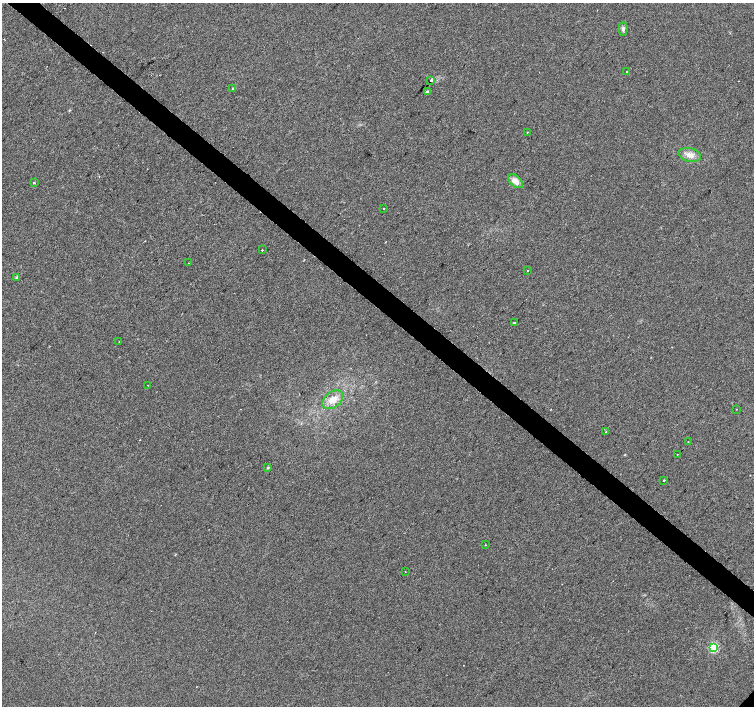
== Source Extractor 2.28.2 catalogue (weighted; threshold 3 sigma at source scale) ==
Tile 11 of 4 x 4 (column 3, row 3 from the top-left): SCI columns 3006-4508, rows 1579-2985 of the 6021 x 6033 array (HDU 1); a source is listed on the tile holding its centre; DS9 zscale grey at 2 x 2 block average (1 PNG px = mean of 2 x 2 image px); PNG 756 x 708 px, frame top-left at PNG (2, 3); each listed source drawn as its Kron ellipse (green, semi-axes under 4 px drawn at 4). Shown black and unused: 4% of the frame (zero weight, under 2 of 3 exposures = <1% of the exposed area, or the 3 px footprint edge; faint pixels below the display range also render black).
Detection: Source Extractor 2.28.2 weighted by HDU 2 'WHT'; one run over the whole footprint, this tile lists its part. Background 0.00624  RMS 0.005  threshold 0.0223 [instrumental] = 3 sigma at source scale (4.5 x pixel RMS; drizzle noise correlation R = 1.50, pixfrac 1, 0.0396/0.0396 arcsec/px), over >= 5 px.
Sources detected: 28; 1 cosmic-ray / hot-pixel residue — neither listed nor drawn; the other 27 listed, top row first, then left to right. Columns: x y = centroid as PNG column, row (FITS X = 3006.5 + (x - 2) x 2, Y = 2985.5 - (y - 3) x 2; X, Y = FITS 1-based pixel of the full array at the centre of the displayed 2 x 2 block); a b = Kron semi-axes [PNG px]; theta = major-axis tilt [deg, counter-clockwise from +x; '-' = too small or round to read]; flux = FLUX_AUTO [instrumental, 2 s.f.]
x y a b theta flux
623 29 7 4 86 3
627 71 2 2 - 2.4
431 80 2 2 - 300
233 88 2 2 - 1.2
427 92 3 3 - 2.4
527 132 2 2 - 0.99
690 155 11 7 -12 8.6
516 181 9 5 -40 10
34 183 2 2 - 2.7
384 209 2 2 - 1.1
262 250 2 2 - 3.7
188 263 2 2 - 0.9
527 270 2 2 - 1.8
17 278 4 4 - 2.5
514 323 2 2 - 6.1
119 342 2 2 - 0.63
148 385 2 2 - 0.43
333 400 11 8 38 12
736 409 2 2 - 0.57
606 432 2 2 - 0.66
688 442 2 2 - 0.51
677 454 2 2 - 0.86
268 468 4 3 - 1.3
664 480 2 2 - 2.4
485 545 2 2 - 0.9
405 572 2 2 - 0.72
713 648 3 3 - 130
Overlapping masked pixels (flux is a lower limit): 1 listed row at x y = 431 80
Diffuse or blended objects may show on this block-average render without a row.